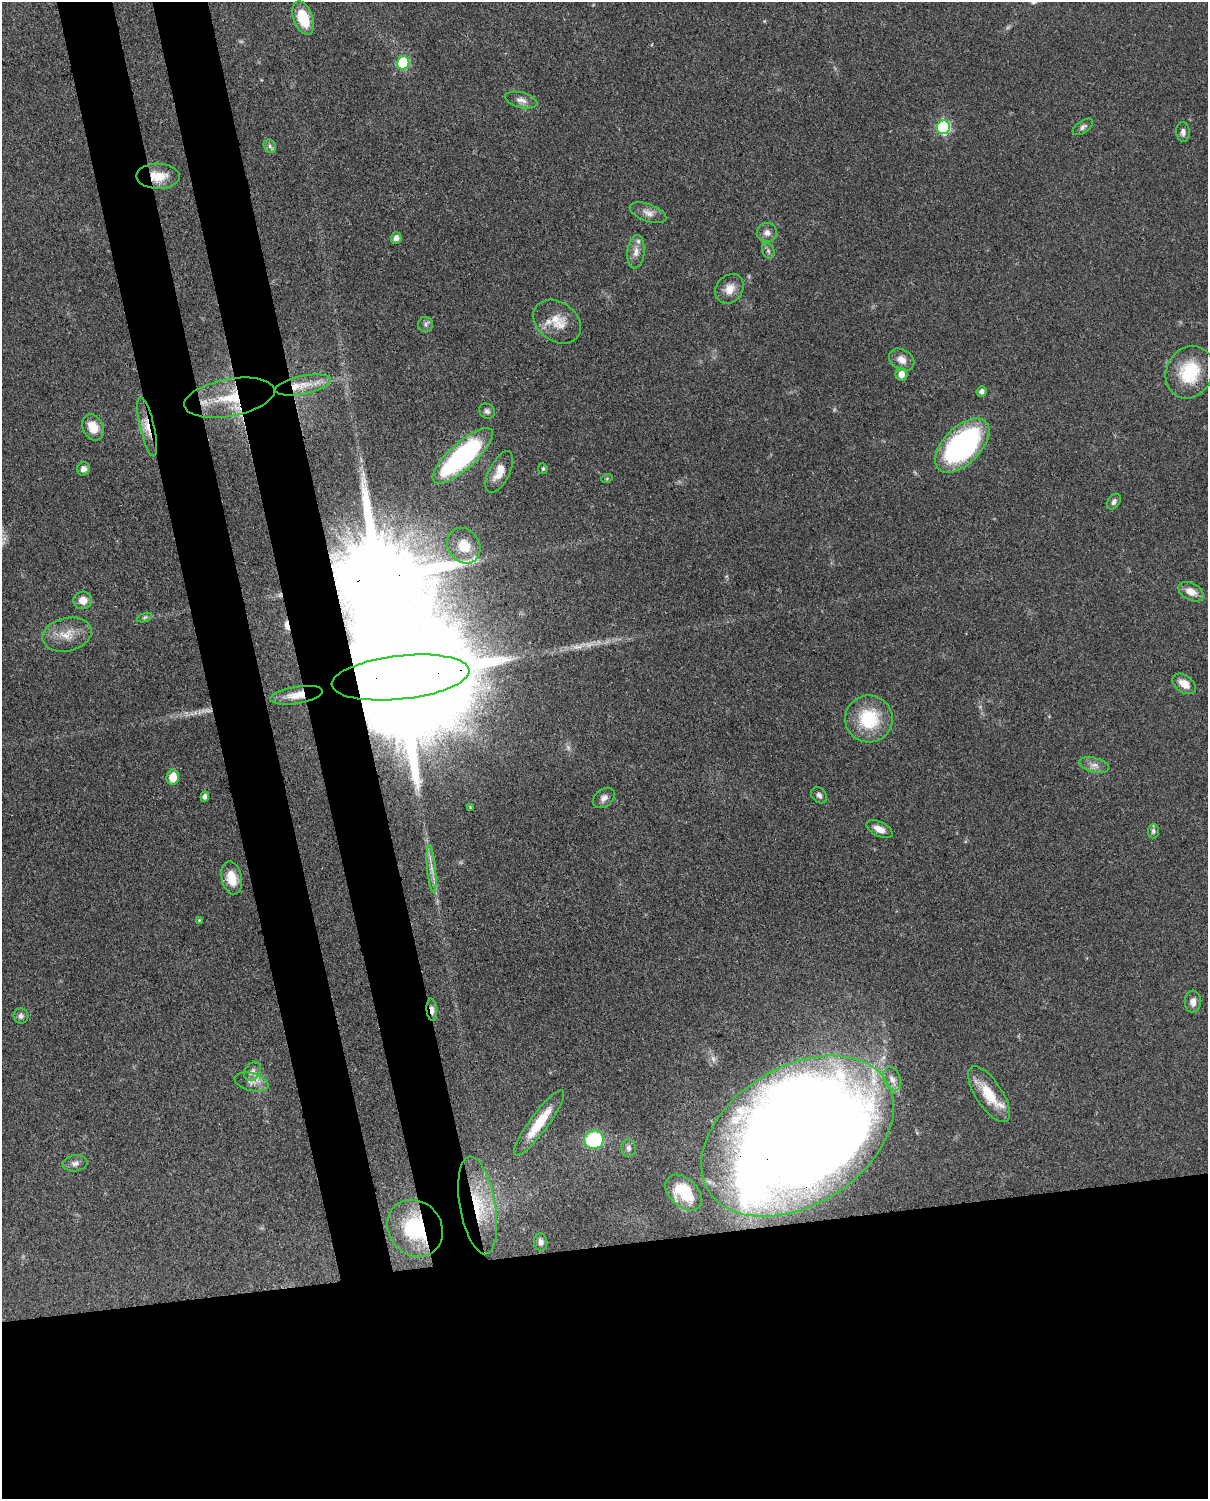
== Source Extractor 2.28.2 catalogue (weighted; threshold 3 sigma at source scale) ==
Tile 11 of 4 x 3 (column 3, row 3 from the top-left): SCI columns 2500-3705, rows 266-1762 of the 5002 x 4908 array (HDU 1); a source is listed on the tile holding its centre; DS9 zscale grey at full resolution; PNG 1210 x 1501 px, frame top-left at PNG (2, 2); each listed source drawn as its Kron ellipse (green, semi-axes under 4 px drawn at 4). Shown black and unused: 24% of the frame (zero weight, under 3 of 4 exposures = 7% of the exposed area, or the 3 px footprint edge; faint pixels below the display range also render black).
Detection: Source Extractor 2.28.2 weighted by HDU 2 'WHT'; one run over the whole footprint, this tile lists its part. Background 0.101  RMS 0.004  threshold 0.0182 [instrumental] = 3 sigma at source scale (4.5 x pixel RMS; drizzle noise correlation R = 1.50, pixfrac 1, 0.05/0.05 arcsec/px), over >= 5 px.
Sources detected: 73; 1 too faint to see at this stretch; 1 inside a brighter object's white glare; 1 cosmic-ray / hot-pixel residue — neither listed nor drawn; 2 inside a brighter listed object's ellipse — not listed separately; the other 68 listed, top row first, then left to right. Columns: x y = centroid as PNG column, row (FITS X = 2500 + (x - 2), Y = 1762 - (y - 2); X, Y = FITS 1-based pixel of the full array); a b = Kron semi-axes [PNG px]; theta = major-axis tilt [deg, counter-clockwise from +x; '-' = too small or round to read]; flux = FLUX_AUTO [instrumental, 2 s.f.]
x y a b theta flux
303 18 17 9 -69 14
403 63 7 6 - 32
521 100 16 7 -14 2.6
943 127 7 6 - 51
1083 127 11 6 35 1.3
1183 132 10 6 -86 1.8
270 146 7 5 -48 1.1
158 176 21 12 -1 8.1
648 213 19 8 -20 3.2
767 233 10 9 - 2.4
396 238 5 5 - 2.1
768 251 8 6 -69 1.1
636 252 17 8 83 3.2
729 289 16 13 49 4.7
557 322 26 19 -37 9.2
426 324 7 7 - 1.3
902 360 13 10 -33 3.8
1189 372 27 23 63 21
901 374 6 6 - 3.3
303 385 28 9 11 7.9
982 391 5 5 - 1.7
229 398 46 18 11 21
487 411 8 7 - 1.3
93 427 14 10 -62 6.7
147 427 30 7 -77 5.6
962 445 33 18 45 78
463 456 39 13 42 69
83 469 7 6 - 1.9
543 469 5 4 - 0.74
499 472 23 10 63 5.7
607 478 6 3 20 0.44
1114 502 9 6 57 1.4
464 546 19 15 -56 14
1191 592 13 8 -27 4.1
83 600 9 8 - 4.3
145 617 8 3 19 0.72
67 635 25 16 13 8
401 677 69 22 6 35000
1184 684 13 8 -36 4.6
296 695 26 8 9 6.9
869 719 24 23 - 21
1094 765 15 7 -13 2.7
173 777 7 6 - 7
819 795 9 7 -48 1.6
205 797 5 4 - 1.5
604 798 12 8 38 2.2
470 807 4 4 - 0.38
879 829 14 7 -26 3.7
1153 831 7 5 86 0.93
431 869 24 4 -85 3.4
232 878 17 10 -78 7.7
199 920 4 4 - 0.39
1193 1002 11 8 88 2.6
432 1010 11 5 -84 2.3
21 1016 7 7 - 1.3
253 1071 10 7 57 1.9
892 1079 12 8 -67 2.4
251 1082 17 8 -14 3.3
989 1094 32 13 -56 13
539 1123 40 9 54 13
797 1136 105 69 32 1100
594 1140 10 9 - 31
628 1148 9 7 -74 1.6
75 1163 12 8 8 2.1
684 1193 21 14 -43 13
478 1205 49 18 -80 24
415 1228 30 26 -49 30
541 1242 9 6 -83 1.8
Overlapping masked pixels (flux is a lower limit): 10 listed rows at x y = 158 176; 229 398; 147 427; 463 456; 401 677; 296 695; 432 1010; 797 1136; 478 1205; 415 1228